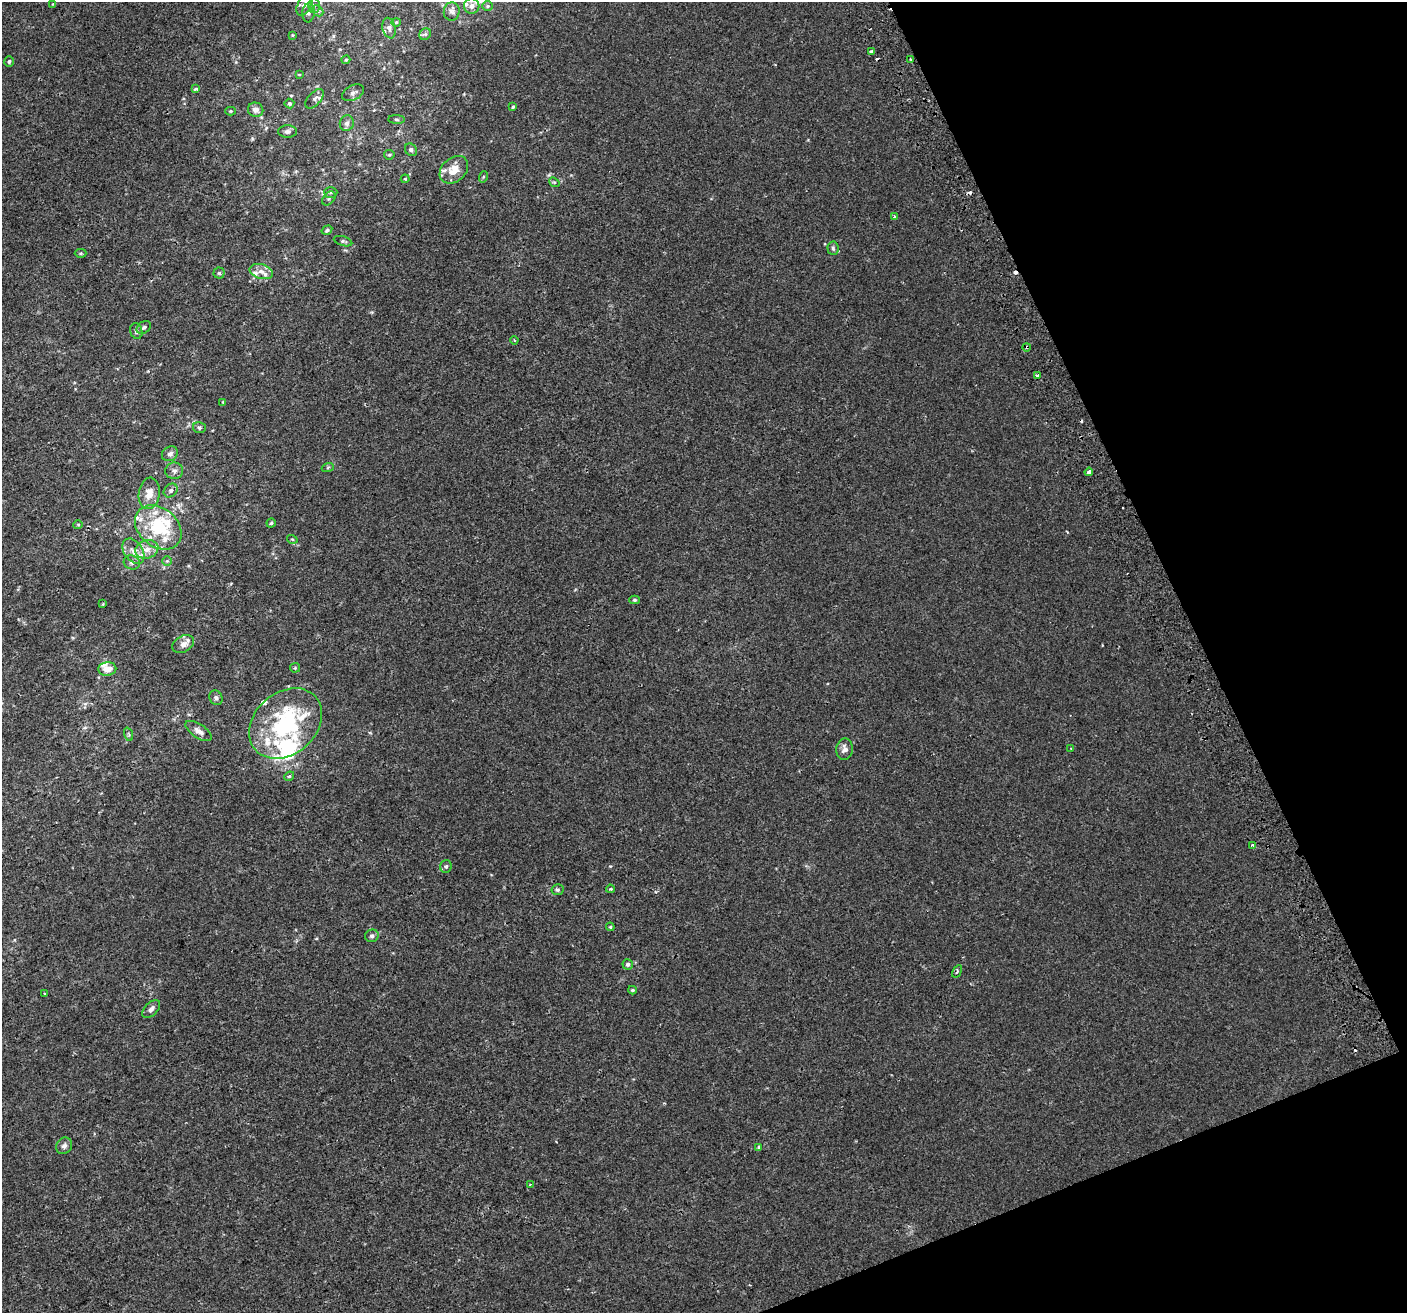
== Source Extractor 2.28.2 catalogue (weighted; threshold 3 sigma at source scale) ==
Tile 12 of 4 x 4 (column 4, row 3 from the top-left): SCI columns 4253-5657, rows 1415-2725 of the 5699 x 5506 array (HDU 1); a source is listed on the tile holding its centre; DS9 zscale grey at full resolution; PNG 1409 x 1315 px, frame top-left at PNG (2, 2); each listed source drawn as its Kron ellipse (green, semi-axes under 4 px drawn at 4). Shown black and unused: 20% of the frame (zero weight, under 2 of 3 exposures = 2% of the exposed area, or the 3 px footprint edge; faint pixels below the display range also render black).
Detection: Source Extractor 2.28.2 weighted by HDU 2 'WHT'; one run over the whole footprint, this tile lists its part. Background 0.00186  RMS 0.0028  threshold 0.0126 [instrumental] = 3 sigma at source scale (4.5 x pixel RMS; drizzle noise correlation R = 1.50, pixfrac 1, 0.0396/0.0396 arcsec/px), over >= 5 px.
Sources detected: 107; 5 cosmic-ray / hot-pixel residue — neither listed nor drawn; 13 inside a brighter listed object's ellipse — not listed separately; the other 89 listed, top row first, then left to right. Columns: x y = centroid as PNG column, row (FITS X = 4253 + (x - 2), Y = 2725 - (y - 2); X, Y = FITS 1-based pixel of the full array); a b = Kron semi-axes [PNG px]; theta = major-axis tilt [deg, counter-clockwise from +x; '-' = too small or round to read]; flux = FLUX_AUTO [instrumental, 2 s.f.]
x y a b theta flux
53 4 3 2 - 0.44
304 5 12 6 63 1.3
314 5 7 6 - 0.81
472 6 8 7 - 1.4
487 6 5 5 - 0.42
318 11 6 4 -43 0.52
452 11 9 8 - 0.95
308 13 10 6 83 0.92
396 22 4 4 - 0.28
389 28 10 6 -77 0.98
425 34 6 5 - 0.5
292 35 4 4 - 0.25
871 51 3 3 - 1.6
911 59 3 3 - 0.42
346 60 4 3 - 0.34
9 62 5 4 - 0.49
299 74 4 3 - 0.2
196 89 4 3 - 0.56
353 93 12 7 27 1.2
314 99 12 6 48 0.97
289 104 5 5 - 0.45
513 107 4 3 - 0.32
256 110 8 7 - 1.3
231 111 5 4 - 0.29
396 119 8 4 -2 0.46
347 123 8 7 - 0.97
287 131 9 6 0 0.84
411 150 7 5 -52 0.73
389 155 5 4 - 0.38
454 170 16 11 42 4.3
483 177 6 3 71 0.32
405 179 4 4 - 0.27
554 182 5 4 - 0.41
331 192 7 5 -1 0.6
329 199 8 5 49 0.59
894 216 3 3 - 0.37
327 230 5 4 - 0.44
343 241 9 4 -16 0.54
833 248 7 5 -85 0.63
81 253 6 4 1 0.34
261 272 12 7 -16 1.9
219 273 5 5 - 0.51
144 327 8 5 32 0.67
136 331 8 6 -72 0.75
514 340 4 3 - 0.28
1027 347 4 3 - 0.32
1038 375 3 3 - 1.2
223 402 4 4 - 0.28
199 428 6 5 - 0.55
170 454 8 7 - 1.1
328 467 6 4 19 0.34
174 471 9 8 - 1
1089 472 4 3 - 3.4
171 490 7 6 - 0.75
149 493 16 10 83 3.1
271 523 4 4 - 0.39
78 525 5 4 - 0.29
158 527 26 19 -39 16
292 539 5 3 - 0.24
147 549 11 9 18 2.5
133 551 14 9 -55 2.3
167 561 5 5 - 0.39
132 562 8 7 - 1
635 600 5 4 - 0.43
103 604 4 3 - 0.22
183 644 11 8 28 1.7
295 668 5 5 - 0.32
107 669 9 7 5 2.6
216 698 7 6 - 0.77
286 723 40 31 41 34
198 731 15 7 -34 1.6
128 734 7 4 -71 0.36
1071 748 3 2 - 0.19
845 749 11 8 80 1.6
289 776 5 4 - 0.37
1252 845 4 3 - 0.62
446 866 6 6 - 0.53
610 889 4 3 - 0.45
557 890 6 5 - 0.55
610 927 4 3 - 0.29
372 936 7 6 - 0.74
628 964 5 5 - 0.7
957 971 7 3 58 0.35
632 990 4 3 - 0.37
45 993 3 2 - 0.31
151 1009 11 6 47 1.1
64 1146 9 7 51 1
758 1147 3 3 - 0.9
530 1185 4 4 - 0.27
Overlapping masked pixels (flux is a lower limit): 1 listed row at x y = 1027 347
Isophote crosses this tile's border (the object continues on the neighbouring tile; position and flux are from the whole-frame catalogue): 1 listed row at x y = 304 5
Unlisted compact peaks at least as high as the median listed source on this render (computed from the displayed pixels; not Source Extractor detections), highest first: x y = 610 866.